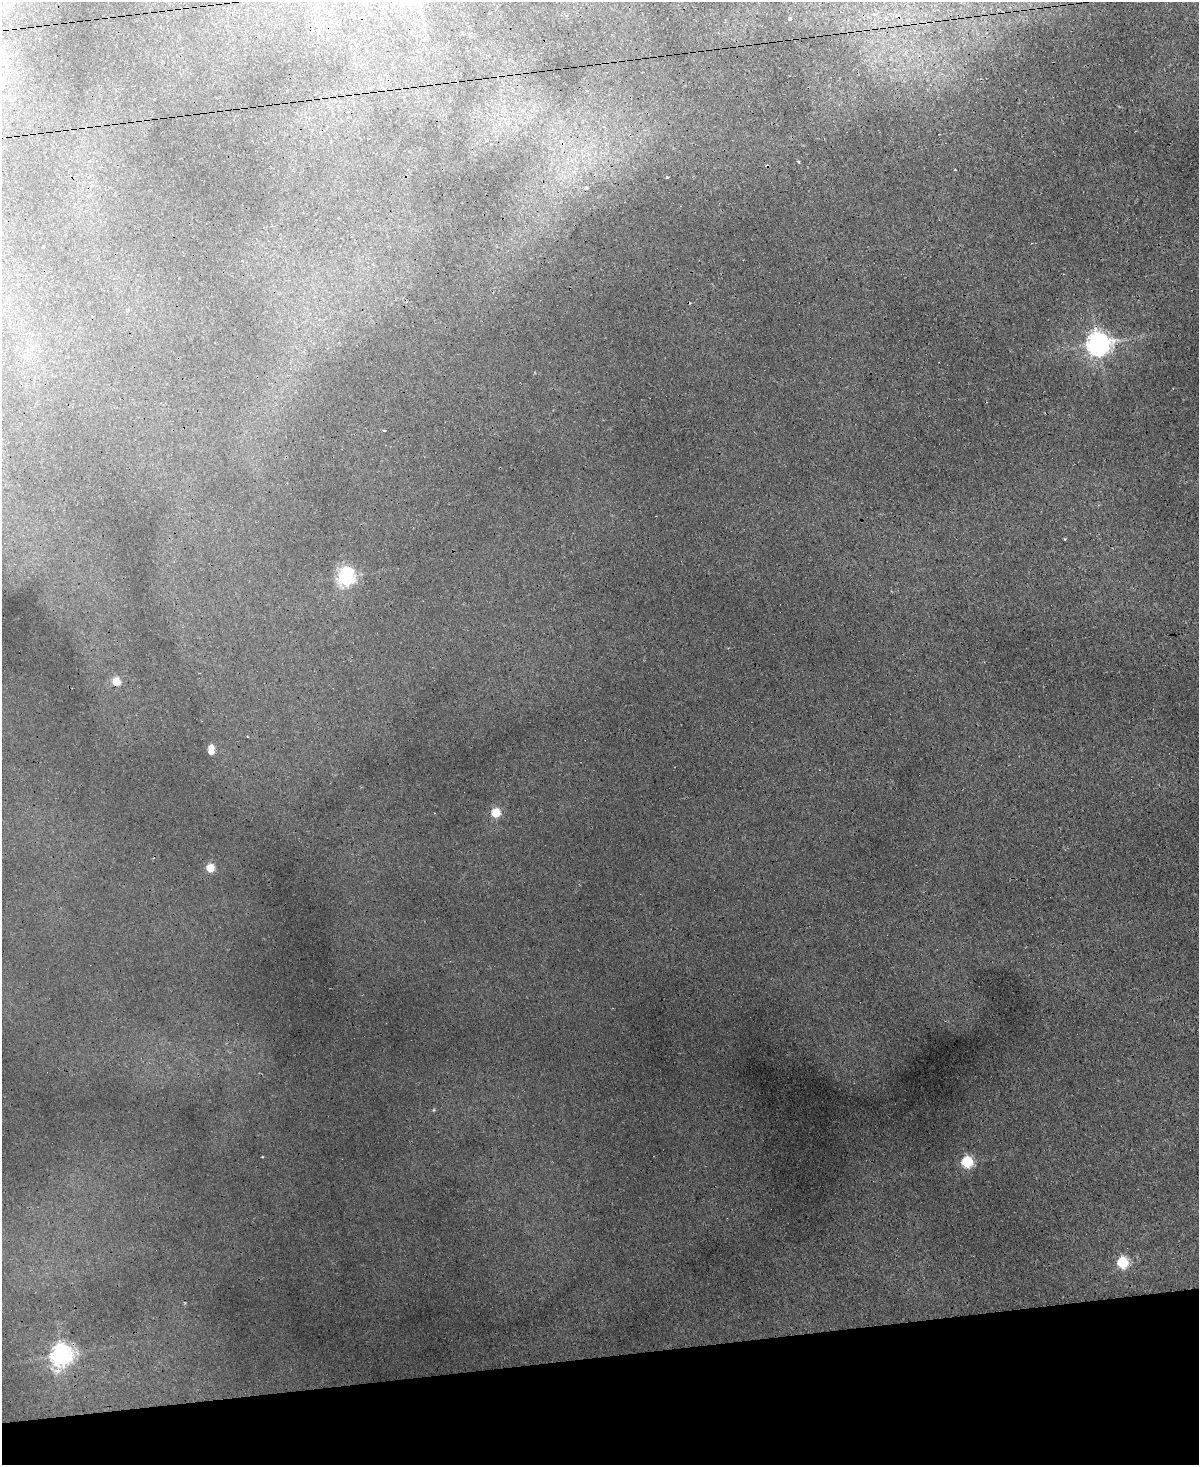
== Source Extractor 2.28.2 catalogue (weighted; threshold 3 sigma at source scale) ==
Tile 10 of 4 x 3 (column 2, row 3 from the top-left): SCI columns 1316-2512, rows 365-1827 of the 5024 x 5000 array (HDU 1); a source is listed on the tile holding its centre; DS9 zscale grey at full resolution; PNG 1201 x 1467 px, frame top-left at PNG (2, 2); no overlay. Shown black and unused: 7% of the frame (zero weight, under 3 of 4 exposures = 12% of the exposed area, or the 3 px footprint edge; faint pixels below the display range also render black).
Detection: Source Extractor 2.28.2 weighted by HDU 2 'WHT'; one run over the whole footprint, this tile lists its part. Background 0.0221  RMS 0.003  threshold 0.0134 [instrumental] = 3 sigma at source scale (4.5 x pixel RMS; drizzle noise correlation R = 1.50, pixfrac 1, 0.05/0.05 arcsec/px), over >= 5 px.
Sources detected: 16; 1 cosmic-ray / hot-pixel residue — not listed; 1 inside a brighter listed object's ellipse — not listed separately; the other 14 listed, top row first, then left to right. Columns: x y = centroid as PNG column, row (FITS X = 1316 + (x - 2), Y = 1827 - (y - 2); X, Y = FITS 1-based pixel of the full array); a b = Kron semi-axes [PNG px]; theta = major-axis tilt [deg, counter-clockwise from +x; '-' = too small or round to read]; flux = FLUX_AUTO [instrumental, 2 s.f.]
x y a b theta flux
790 19 5 4 - 0.4
798 161 3 3 - 0.67
667 177 3 3 - 0.41
586 187 4 4 - 0.75
1098 344 8 8 - 260
1065 539 4 3 - 0.26
346 576 7 6 - 110
116 682 5 5 - 11
211 748 5 4 - 3.3
496 813 5 5 - 15
210 868 5 5 - 10
967 1162 6 5 - 33
1122 1263 6 5 - 25
62 1355 8 7 - 200
Overlapping masked pixels (flux is a lower limit): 1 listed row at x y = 62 1355